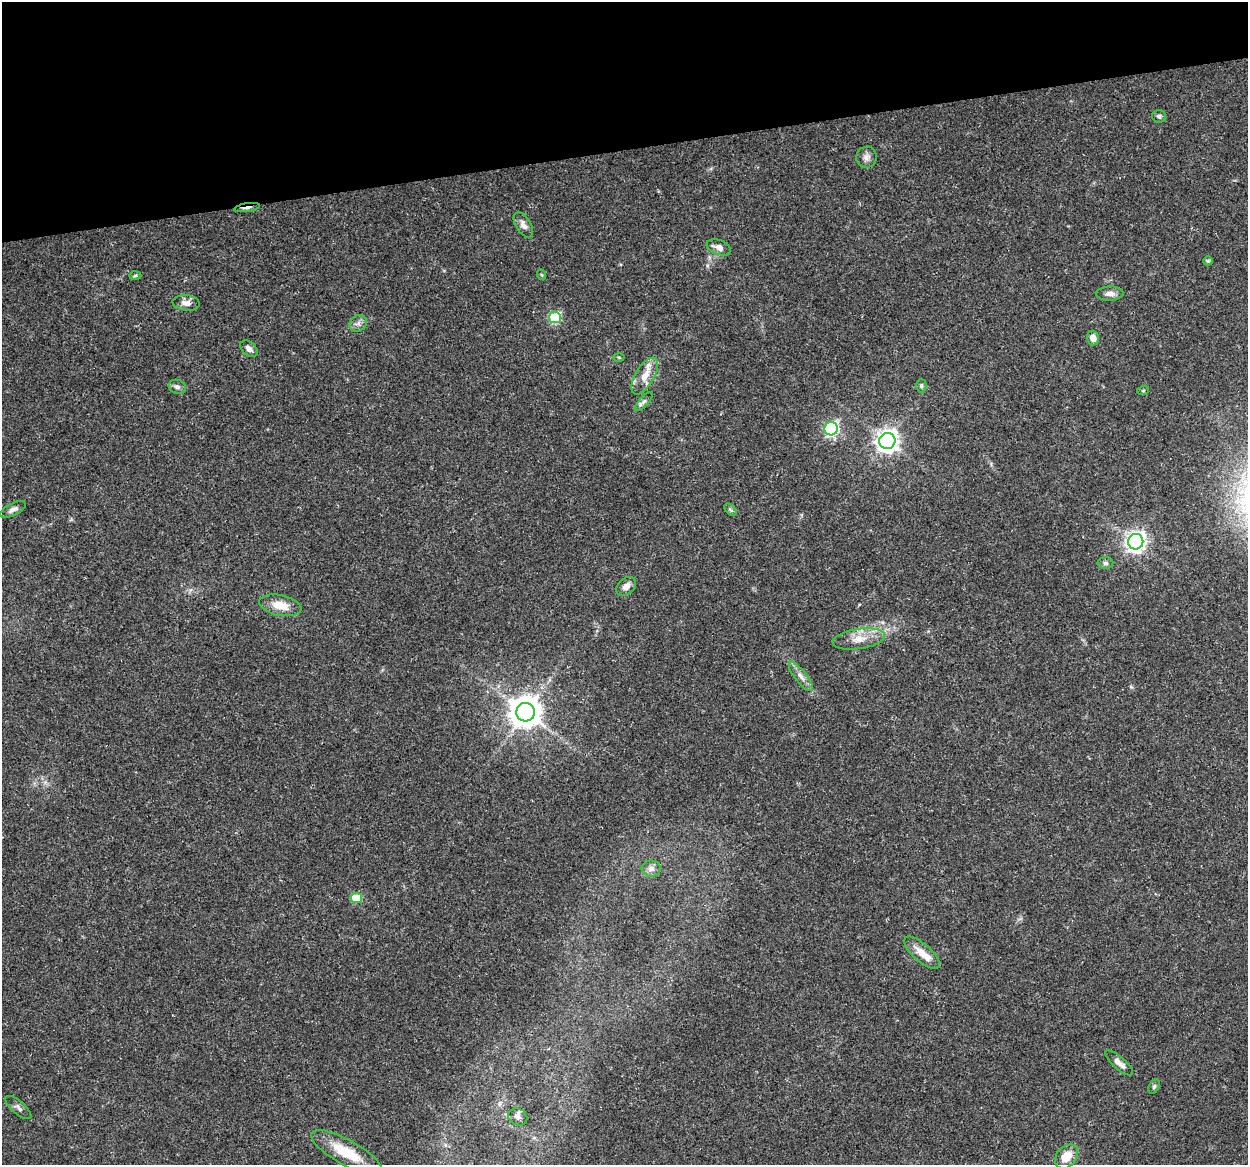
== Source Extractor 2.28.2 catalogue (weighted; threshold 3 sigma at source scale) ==
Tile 3 of 4 x 4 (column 3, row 1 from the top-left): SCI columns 2491-3736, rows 3521-4683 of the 4981 x 4766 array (HDU 1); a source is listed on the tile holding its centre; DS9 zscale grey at full resolution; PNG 1250 x 1167 px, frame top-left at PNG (2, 2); each listed source drawn as its Kron ellipse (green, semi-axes under 4 px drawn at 4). Shown black and unused: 13% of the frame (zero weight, under 3 of 5 exposures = <1% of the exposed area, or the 3 px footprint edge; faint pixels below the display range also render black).
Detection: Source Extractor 2.28.2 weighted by HDU 2 'WHT'; one run over the whole footprint, this tile lists its part. Background 0.025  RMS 0.0033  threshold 0.0147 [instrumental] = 3 sigma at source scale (4.5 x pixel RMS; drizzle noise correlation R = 1.50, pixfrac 1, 0.0396/0.0396 arcsec/px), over >= 5 px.
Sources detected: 41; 1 inside a brighter listed object's ellipse — not listed separately; the other 40 listed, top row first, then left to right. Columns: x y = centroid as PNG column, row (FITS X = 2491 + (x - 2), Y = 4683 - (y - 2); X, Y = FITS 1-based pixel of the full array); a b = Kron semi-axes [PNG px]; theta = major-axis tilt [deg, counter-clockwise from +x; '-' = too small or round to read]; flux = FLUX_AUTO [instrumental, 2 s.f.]
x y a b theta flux
1159 116 7 6 - 0.81
866 157 10 10 - 1.7
247 208 13 3 9 1.6
523 225 14 7 -59 1.8
719 247 13 7 -21 2.5
1208 261 5 4 - 0.38
135 275 6 4 2 0.41
542 275 5 3 - 0.32
1110 293 13 7 2 1.8
186 303 14 7 -7 2.1
555 317 6 5 - 25
358 323 9 7 40 1.3
1093 338 7 6 - 2.2
249 348 10 6 -41 1.5
619 357 5 3 - 0.33
645 376 21 9 59 4.6
921 385 7 5 -90 0.57
177 387 8 7 - 1.1
1143 391 6 3 19 0.35
644 401 12 4 47 0.97
831 429 7 6 - 58
887 441 8 8 - 240
13 509 14 6 26 1.5
730 510 7 4 -45 0.62
1136 542 8 7 - 180
1105 563 8 6 1 0.77
626 586 11 7 41 1.9
280 605 21 10 -12 5.4
859 639 26 10 9 4.9
801 676 18 6 -52 2.1
525 712 9 9 - 570
651 869 9 8 - 1.6
356 898 6 5 - 13
922 953 22 9 -41 4.3
1119 1063 18 6 -41 2.3
1154 1086 8 5 63 0.63
18 1107 16 6 -41 1.2
518 1117 10 8 -31 1.2
347 1153 40 12 -29 11
1066 1157 13 10 48 5.5
Overlapping masked pixels (flux is a lower limit): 1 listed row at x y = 247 208